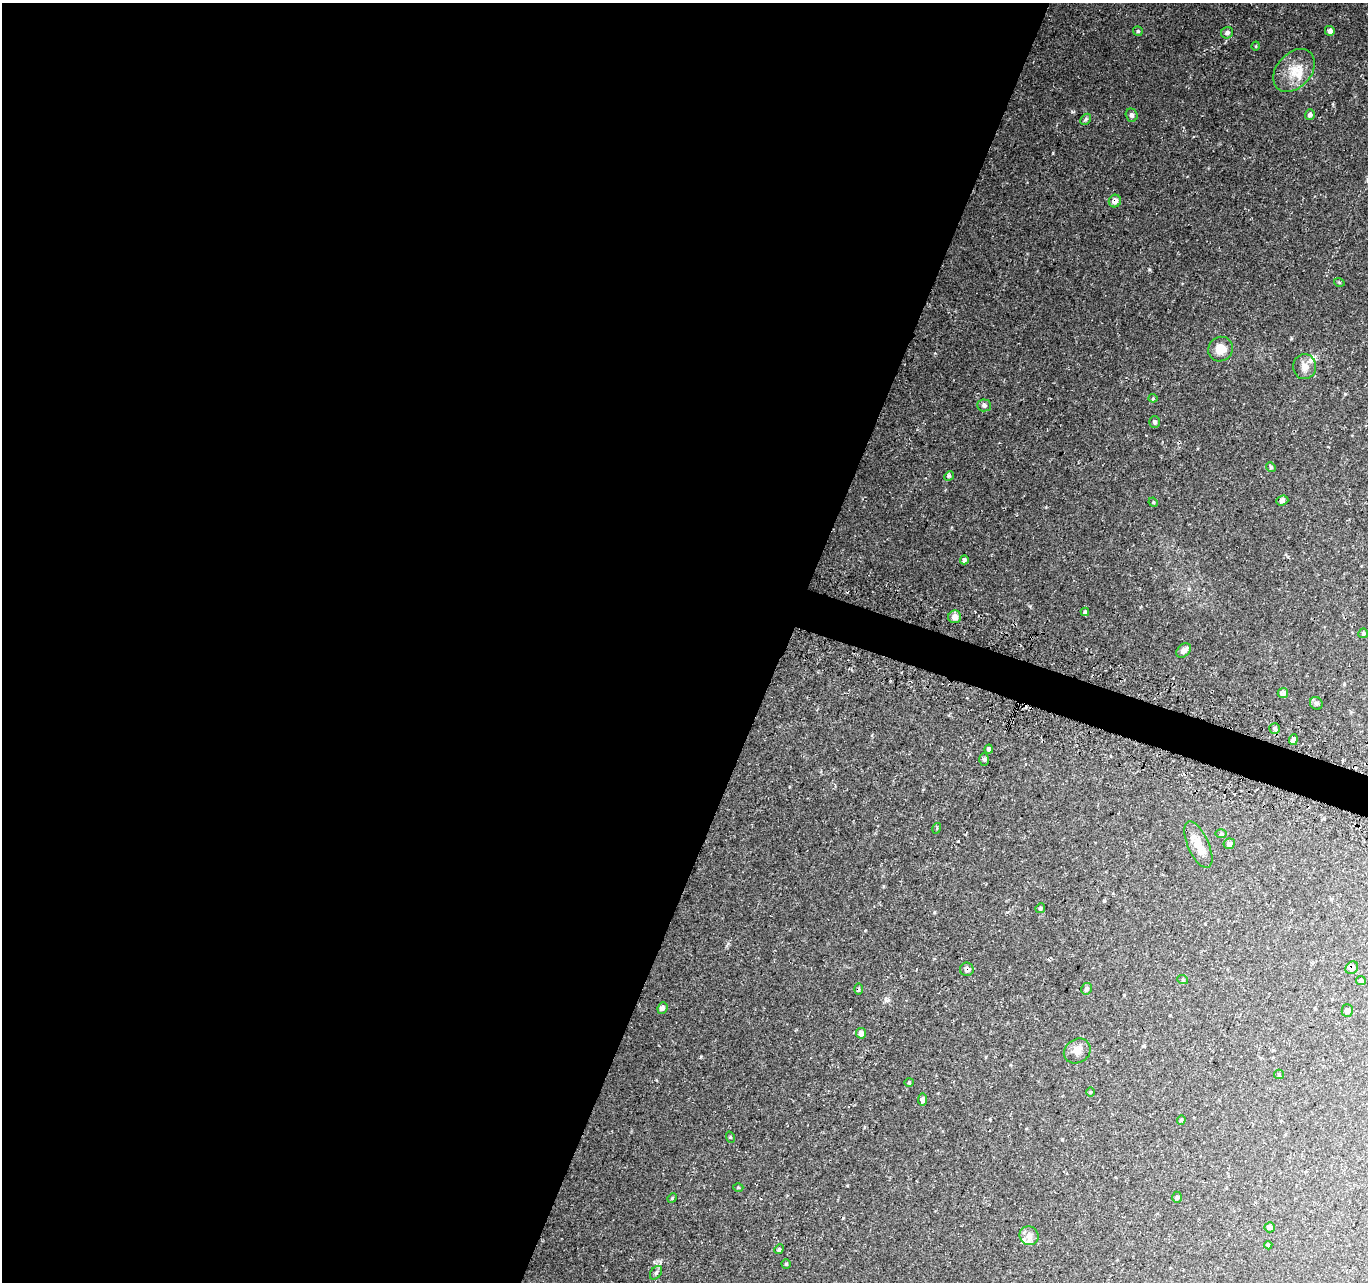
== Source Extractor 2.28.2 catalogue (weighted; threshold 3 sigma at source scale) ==
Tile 5 of 4 x 4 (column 1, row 2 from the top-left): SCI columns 14-1379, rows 2807-4086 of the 5498 x 5677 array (HDU 1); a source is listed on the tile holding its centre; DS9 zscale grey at full resolution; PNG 1370 x 1284 px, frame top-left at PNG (2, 3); each listed source drawn as its Kron ellipse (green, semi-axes under 4 px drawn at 4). Shown black and unused: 59% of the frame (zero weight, under 3 of 4 exposures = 3% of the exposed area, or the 3 px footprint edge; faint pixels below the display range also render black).
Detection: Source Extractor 2.28.2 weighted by HDU 2 'WHT'; one run over the whole footprint, this tile lists its part. Background 0.0705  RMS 0.0046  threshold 0.0207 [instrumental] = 3 sigma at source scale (4.5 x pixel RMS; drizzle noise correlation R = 1.50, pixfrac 1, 0.0396/0.0396 arcsec/px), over >= 5 px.
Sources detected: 63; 3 inside a brighter listed object's ellipse — not listed separately; the other 60 listed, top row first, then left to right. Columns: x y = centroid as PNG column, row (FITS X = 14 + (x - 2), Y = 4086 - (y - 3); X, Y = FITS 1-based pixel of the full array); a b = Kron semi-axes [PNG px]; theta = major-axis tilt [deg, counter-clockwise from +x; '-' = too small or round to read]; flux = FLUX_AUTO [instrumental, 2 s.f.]
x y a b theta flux
1138 31 5 5 - 0.63
1330 31 5 5 - 1.6
1227 33 6 5 - 1.3
1256 46 4 3 - 0.33
1294 70 24 17 48 9.2
1132 115 7 5 -71 1.1
1310 115 5 5 - 1.4
1086 119 6 4 46 0.72
1115 201 6 6 - 2.4
1339 282 5 3 - 0.4
1220 349 13 12 - 6.4
1305 367 12 11 - 3.3
1153 398 4 4 - 0.46
984 405 7 6 - 1.1
1155 422 6 5 - 0.97
1271 467 5 4 - 0.6
949 476 5 4 - 0.67
1282 501 6 4 19 1.5
1153 502 5 4 - 0.43
964 560 4 3 - 1
1085 612 4 3 - 0.68
955 617 6 6 - 2.4
1363 633 5 5 - 0.68
1184 650 8 5 45 1.8
1283 693 5 5 - 1.8
1316 703 6 6 - 1.1
1275 728 5 5 - 1.3
1293 740 5 4 - 1.5
989 749 4 4 - 1.2
984 759 6 5 - 0.72
937 828 5 3 - 0.39
1221 834 6 4 1 0.55
1229 844 6 5 - 1.5
1198 845 25 10 -66 6.5
1040 908 5 4 - 0.71
1352 968 7 5 49 2.2
967 969 7 7 - 1.9
1183 980 5 3 - 0.48
1361 981 5 4 - 0.85
858 989 5 3 - 0.64
1087 989 6 5 - 1.2
662 1008 6 5 - 1.7
1347 1011 6 5 - 1.4
861 1033 5 5 - 2.3
1077 1051 14 11 32 3.4
1279 1074 5 4 - 0.5
909 1082 4 4 - 0.49
1090 1092 5 3 - 0.37
923 1099 6 4 83 1.6
1181 1120 4 4 - 0.52
730 1137 6 3 -71 0.44
738 1187 5 3 - 0.4
1177 1197 6 4 -90 0.96
672 1198 5 4 - 0.5
1270 1227 5 5 - 1.5
1029 1236 10 9 - 2.7
1268 1245 4 4 - 0.66
779 1249 5 4 - 0.7
786 1264 4 4 - 0.7
656 1273 7 5 54 0.85
Overlapping masked pixels (flux is a lower limit): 3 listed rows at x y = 1115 201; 1352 968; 967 969
Unlisted compact peaks at least as high as the median listed source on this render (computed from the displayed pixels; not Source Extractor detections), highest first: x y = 1149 269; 701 1057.